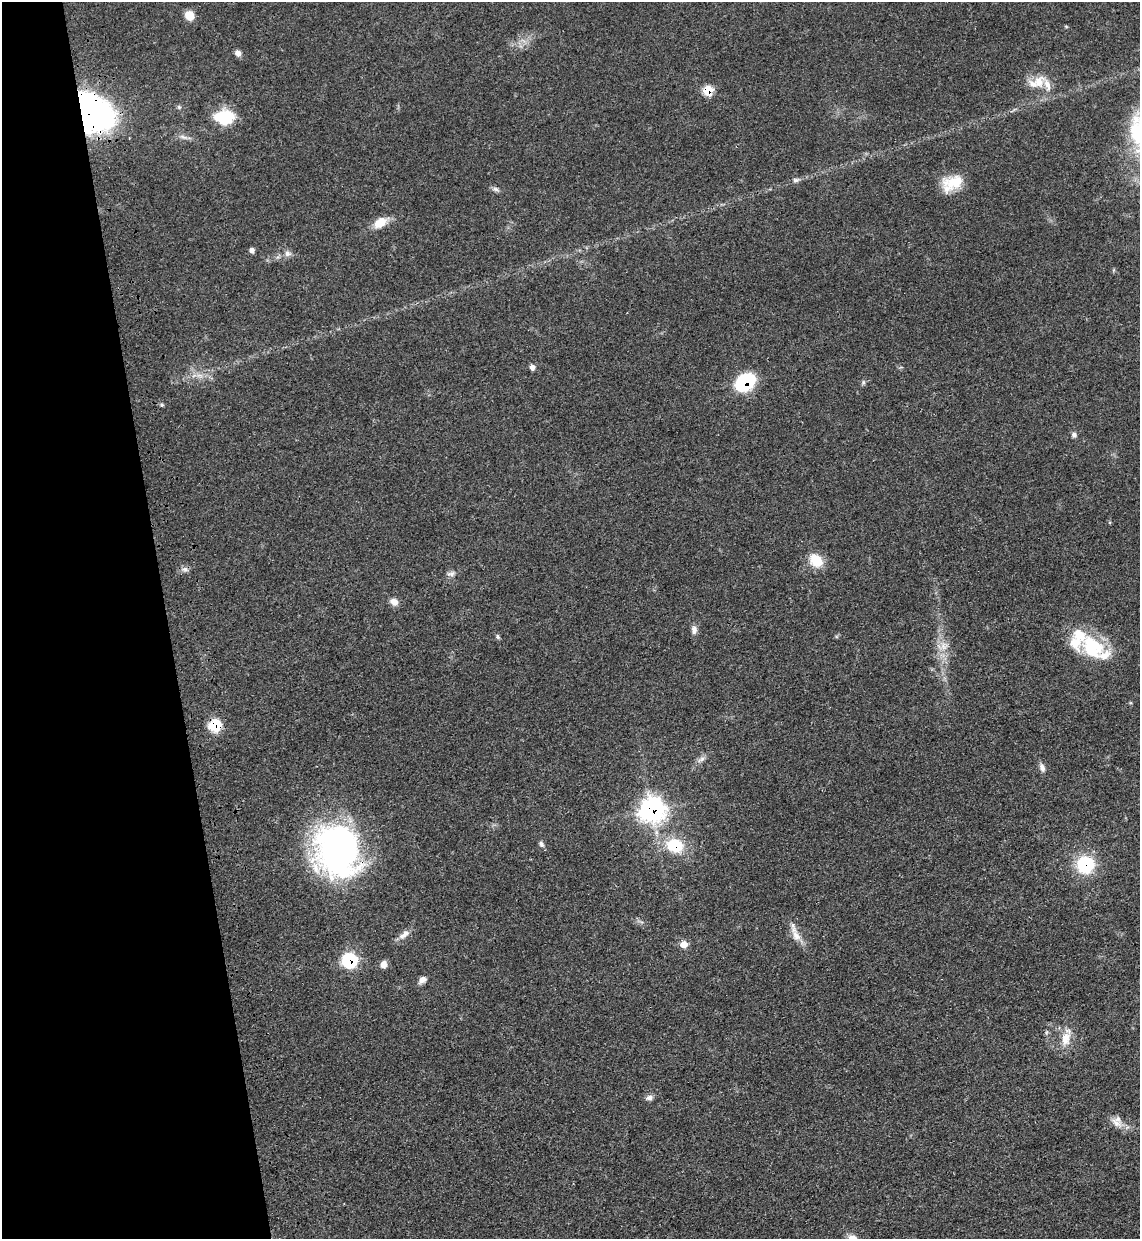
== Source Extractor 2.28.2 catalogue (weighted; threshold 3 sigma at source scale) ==
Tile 5 of 4 x 4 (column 1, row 2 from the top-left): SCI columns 200-1337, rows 2546-3782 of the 5070 x 5089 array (HDU 1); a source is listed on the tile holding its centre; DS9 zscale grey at full resolution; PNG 1142 x 1241 px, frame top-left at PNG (2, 2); no overlay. Shown black and unused: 15% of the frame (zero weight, under 3 of 4 exposures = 6% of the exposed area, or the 3 px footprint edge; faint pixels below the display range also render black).
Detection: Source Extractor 2.28.2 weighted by HDU 2 'WHT'; one run over the whole footprint, this tile lists its part. Background 0.0412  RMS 0.0064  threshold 0.029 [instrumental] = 3 sigma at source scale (4.5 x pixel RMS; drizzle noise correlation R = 1.50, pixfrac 1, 0.05/0.05 arcsec/px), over >= 5 px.
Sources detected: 49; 5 inside a brighter listed object's ellipse — not listed separately; the other 44 listed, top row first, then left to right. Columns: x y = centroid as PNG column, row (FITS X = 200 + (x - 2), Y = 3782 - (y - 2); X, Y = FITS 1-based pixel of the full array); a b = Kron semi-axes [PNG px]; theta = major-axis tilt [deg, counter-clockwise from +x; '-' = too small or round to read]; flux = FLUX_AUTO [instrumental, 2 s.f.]
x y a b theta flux
189 16 11 9 -44 7.4
1066 26 5 3 - 0.61
238 53 7 6 - 2.9
1039 81 18 14 58 11
708 90 7 7 - 17
179 107 6 5 - 1.1
93 113 34 26 -49 240
225 117 21 15 1 23
796 180 9 6 8 1.8
952 183 27 16 24 17
496 189 9 5 -26 1.8
380 223 16 10 36 9.7
252 250 6 5 - 2.1
287 254 9 8 - 2.7
532 367 7 6 - 2.4
745 382 14 10 35 64
863 382 6 4 -72 0.97
1074 435 7 7 - 1.7
816 560 19 14 -43 12
185 569 8 6 -2 2.2
451 574 12 6 2 2.3
394 602 10 8 -25 4
694 630 11 7 -88 3
497 637 8 4 -81 1.1
943 646 12 7 -83 5.3
1092 647 35 26 -47 33
215 725 14 13 - 14
701 759 12 5 30 2.6
1042 768 11 7 -66 2.7
652 810 10 10 - 360
541 844 8 6 -57 1.8
675 845 18 15 -19 25
337 850 50 39 -75 220
1085 865 17 17 - 33
404 934 17 8 41 4.4
796 936 16 10 -61 6.1
683 944 7 6 - 6.6
349 961 8 8 - 73
383 964 9 8 - 3.3
422 980 11 7 39 3
1047 1032 6 4 70 0.9
1066 1039 19 12 77 9.2
649 1097 8 7 - 2.7
1116 1123 20 9 -32 6.2
Overlapping masked pixels (flux is a lower limit): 9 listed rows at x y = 708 90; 93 113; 745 382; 215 725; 652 810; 675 845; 337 850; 1085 865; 349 961